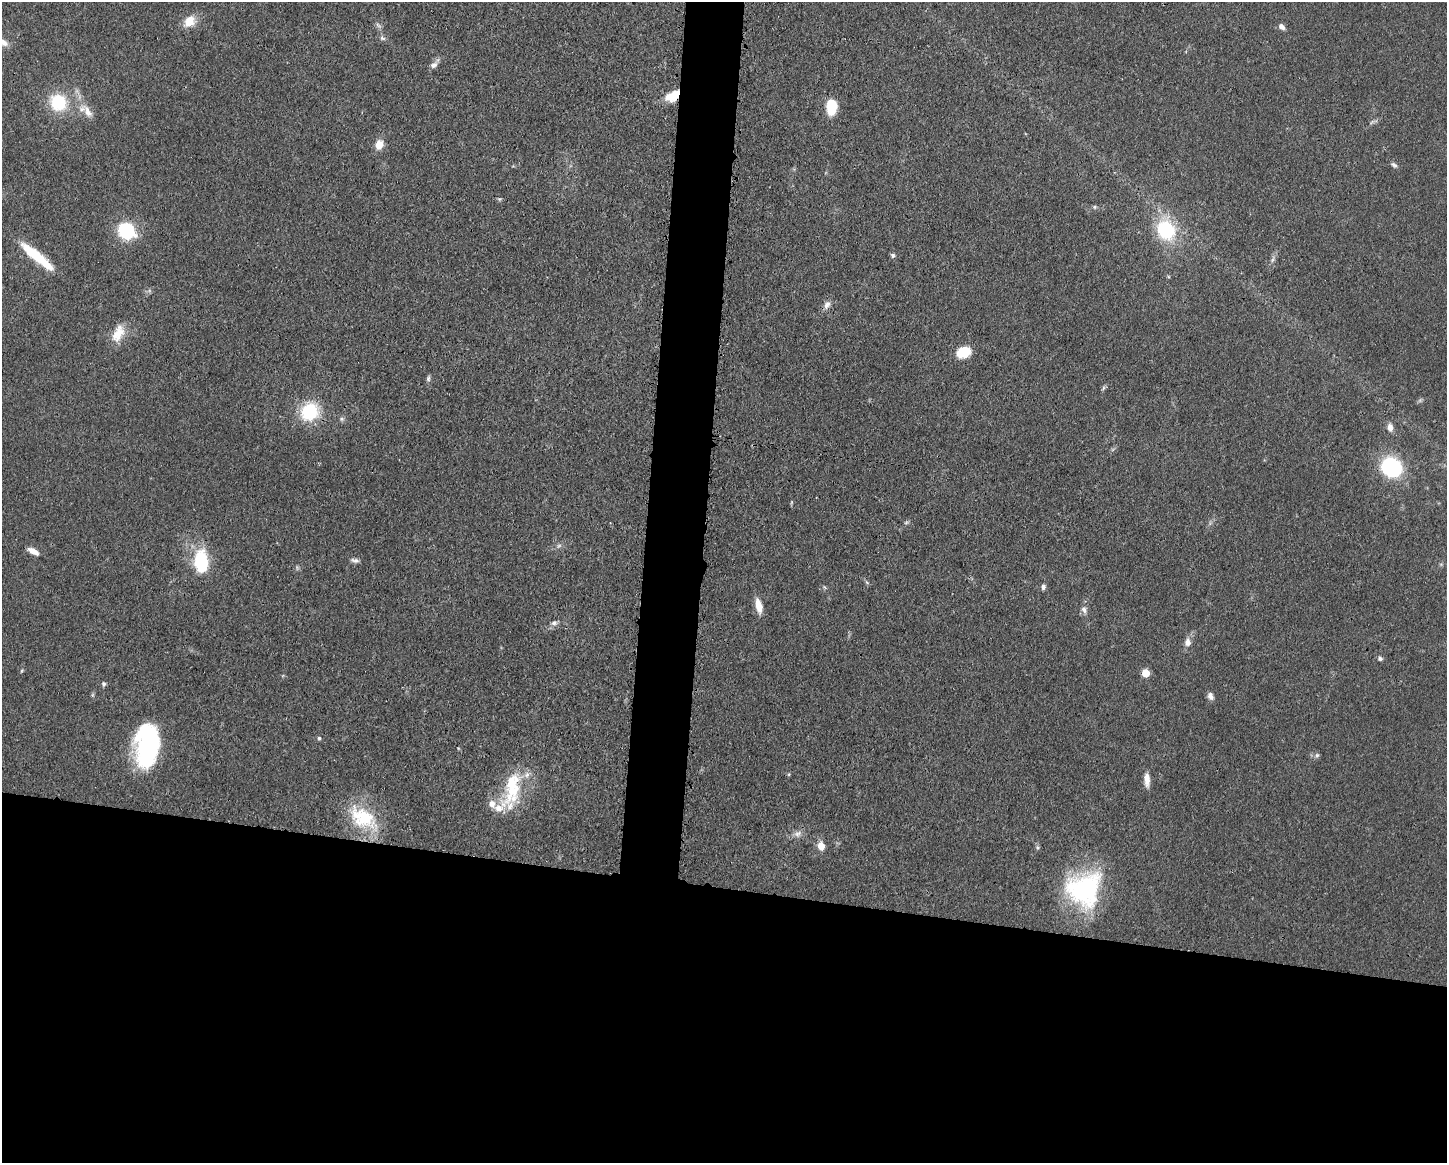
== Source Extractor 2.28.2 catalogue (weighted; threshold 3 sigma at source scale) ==
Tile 11 of 3 x 4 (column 2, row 4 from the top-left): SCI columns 1563-3007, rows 3-1163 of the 4683 x 4649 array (HDU 1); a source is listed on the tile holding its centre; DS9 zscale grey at full resolution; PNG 1449 x 1165 px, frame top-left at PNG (2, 2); no overlay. Shown black and unused: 27% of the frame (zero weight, under 3 of 4 exposures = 1% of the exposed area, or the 3 px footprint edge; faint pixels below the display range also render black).
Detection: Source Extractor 2.28.2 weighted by HDU 2 'WHT'; one run over the whole footprint, this tile lists its part. Background 0.0591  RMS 0.0043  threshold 0.0194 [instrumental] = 3 sigma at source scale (4.5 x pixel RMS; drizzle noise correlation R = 1.50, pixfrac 1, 0.05/0.05 arcsec/px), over >= 5 px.
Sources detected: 53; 2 too faint to see at this stretch — not listed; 2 inside a brighter listed object's ellipse — not listed separately; the other 49 listed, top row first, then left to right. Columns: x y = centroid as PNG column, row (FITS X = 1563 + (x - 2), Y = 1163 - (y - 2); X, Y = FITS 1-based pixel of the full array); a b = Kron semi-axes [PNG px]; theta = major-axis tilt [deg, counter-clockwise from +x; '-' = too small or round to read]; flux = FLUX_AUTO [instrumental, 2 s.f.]
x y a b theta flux
190 21 15 12 40 6.5
1282 26 7 5 -47 2
382 38 8 6 -17 1.1
3 42 14 8 -35 2.9
434 65 10 7 35 2
672 96 17 11 31 8.5
58 102 23 21 -49 19
832 107 14 9 89 13
88 112 24 9 -56 5.4
379 144 11 9 75 4.7
1394 165 9 5 -33 1.1
1095 207 6 4 90 0.59
1166 230 18 15 -66 32
126 231 21 18 -37 21
893 255 6 5 - 0.95
37 256 44 9 -40 17
1272 260 8 4 71 1
827 305 11 7 61 2.2
118 333 24 13 65 7.8
964 352 13 9 23 12
428 379 7 5 76 0.98
1103 388 7 4 54 0.75
309 412 19 17 36 22
342 419 6 6 - 0.86
1390 427 10 7 -85 2.4
1391 467 23 21 -37 31
33 551 13 6 -27 3.6
355 560 11 5 -5 1.4
201 561 24 14 -88 25
1043 587 7 5 81 1.2
759 606 18 7 -76 5.3
1084 610 11 6 -56 1.6
554 623 8 6 27 1.6
1187 642 9 8 - 2.7
1380 658 6 6 - 0.98
21 671 5 3 - 0.45
1145 673 5 5 - 9.3
104 684 6 5 - 0.85
1210 696 10 6 -61 1.9
319 738 5 4 - 0.74
147 745 40 21 85 70
1317 755 6 6 - 0.93
789 774 5 4 - 0.5
1147 780 17 6 -89 3.6
512 789 54 21 75 27
363 818 40 23 -31 26
797 834 11 8 30 2.3
821 846 8 7 - 5
1084 889 42 39 45 62
Overlapping masked pixels (flux is a lower limit): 1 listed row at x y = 672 96
Isophote crosses this tile's border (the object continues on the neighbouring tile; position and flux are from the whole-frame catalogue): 1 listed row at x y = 3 42